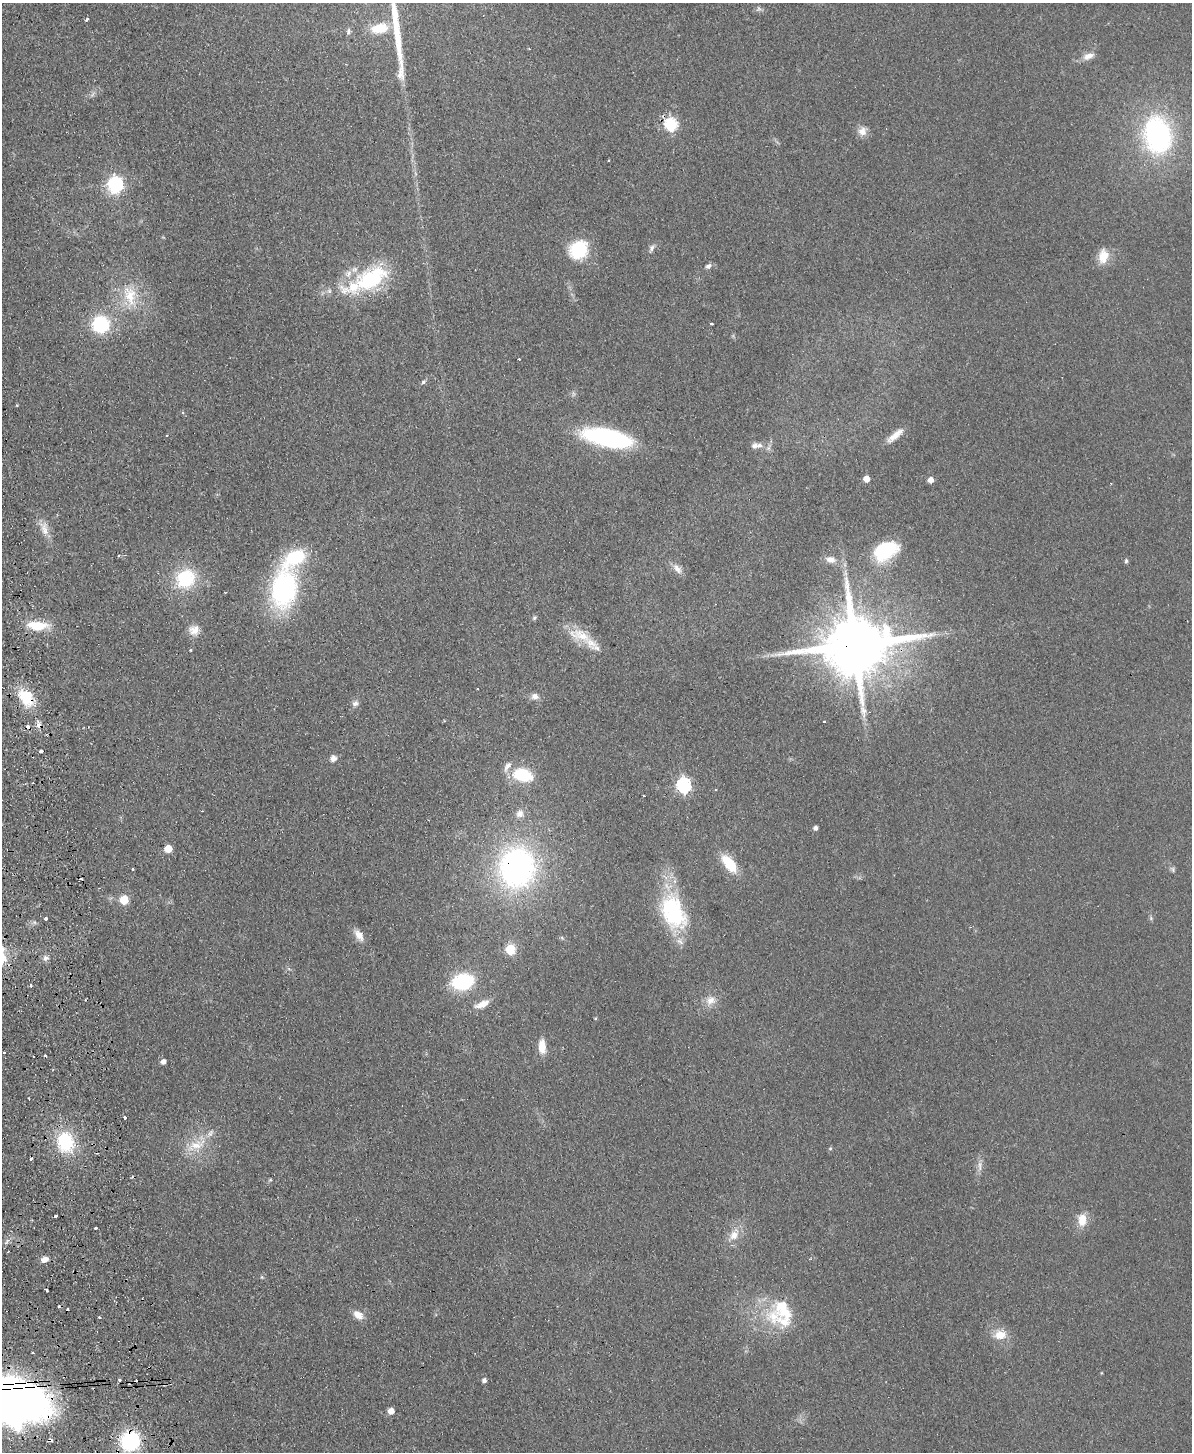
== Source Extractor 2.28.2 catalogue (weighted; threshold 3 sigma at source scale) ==
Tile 7 of 4 x 3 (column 3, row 2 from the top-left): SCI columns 2435-3624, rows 1707-3156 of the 4869 x 4754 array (HDU 1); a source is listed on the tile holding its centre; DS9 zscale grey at full resolution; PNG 1194 x 1454 px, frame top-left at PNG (2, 3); no overlay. Shown black and unused: <1% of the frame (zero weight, under 2 of 3 exposures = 3% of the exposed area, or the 3 px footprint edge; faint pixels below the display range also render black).
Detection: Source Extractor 2.28.2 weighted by HDU 2 'WHT'; one run over the whole footprint, this tile lists its part. Background 0.0633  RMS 0.0093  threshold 0.042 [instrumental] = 3 sigma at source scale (4.5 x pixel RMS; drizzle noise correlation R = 1.50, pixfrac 1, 0.05/0.05 arcsec/px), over >= 5 px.
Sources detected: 125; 3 inside a brighter object's white glare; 14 cosmic-ray / hot-pixel residue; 1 long thin detection or spike segment (spike, bleed or trail) — not listed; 13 inside a brighter listed object's ellipse — not listed separately; the other 94 listed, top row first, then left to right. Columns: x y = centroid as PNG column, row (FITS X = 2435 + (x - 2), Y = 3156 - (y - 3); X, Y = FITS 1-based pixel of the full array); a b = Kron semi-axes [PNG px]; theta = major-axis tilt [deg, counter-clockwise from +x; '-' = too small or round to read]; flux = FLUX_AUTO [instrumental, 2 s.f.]
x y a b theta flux
759 9 7 4 -18 2
87 19 5 3 - 1.7
379 28 19 11 12 23
348 31 8 5 74 2.1
1088 56 16 8 18 7.7
671 124 6 6 - 120
862 131 12 11 - 7.7
1157 135 29 21 -78 200
608 160 3 2 - 0.95
115 184 7 6 - 230
652 248 10 6 61 3.4
579 250 22 20 43 41
1103 256 19 13 80 15
708 266 9 6 28 2.8
371 279 56 25 27 89
130 295 29 17 -74 30
101 324 14 13 - 68
711 324 3 3 - 2.1
519 359 3 3 - 1
423 382 7 5 30 1.9
17 405 4 3 - 0.78
167 435 3 2 - 0.68
895 435 26 8 40 11
607 438 44 15 -12 150
759 445 8 6 12 3.7
866 479 5 5 - 13
931 480 5 5 - 7.5
44 528 23 10 -70 11
885 551 31 20 28 54
831 559 14 9 -12 8
1126 561 6 5 - 1.5
677 569 16 8 -50 6.5
845 573 9 5 -89 3.3
185 579 18 15 47 60
284 588 35 23 80 170
534 618 7 5 57 1.7
38 626 23 9 -2 27
194 630 15 13 22 9.1
580 635 37 15 -21 24
855 645 20 16 13 8600
477 688 3 3 - 1.7
535 696 10 9 - 5.2
26 697 17 11 -54 42
355 703 8 8 - 3.9
863 711 17 8 -77 7.4
824 721 3 3 - 2.6
39 724 12 7 -79 4.6
41 751 4 3 - 5.4
333 758 8 8 - 4.7
523 775 19 12 -14 46
683 785 7 6 - 210
520 814 12 10 64 6.9
815 828 4 4 - 3.7
168 849 5 5 - 23
729 864 19 9 -52 33
517 867 40 35 84 270
133 869 3 3 - 1.8
1172 869 9 4 -46 2.1
124 900 5 5 - 38
671 907 52 30 -85 79
46 919 3 3 - 3.2
34 922 6 4 -71 1.6
359 935 17 9 -55 8.8
510 949 6 6 - 51
46 958 8 8 - 3.8
289 969 7 4 -18 1.4
463 982 18 13 13 75
31 985 3 3 - 2.9
711 1000 14 11 23 9.4
482 1004 19 8 23 11
542 1046 16 8 -88 14
4 1052 3 3 - 1.6
45 1055 3 2 - 1.1
163 1062 5 4 - 5.1
124 1117 3 3 - 2.4
65 1142 24 19 -68 53
196 1145 32 12 23 21
830 1148 6 4 1 1.1
980 1166 17 4 -90 4.7
270 1180 6 4 1 1
56 1216 4 3 - 5.2
1082 1220 16 11 88 14
96 1228 3 3 - 2.5
734 1235 18 11 62 12
45 1259 8 6 20 6.9
262 1277 5 4 - 1.3
358 1315 12 8 -37 9.4
774 1316 29 25 -26 44
99 1317 3 3 - 1.1
1000 1335 18 13 9 15
484 1380 4 4 - 3.4
12 1388 86 46 -24 470
391 1411 5 5 - 9.8
130 1441 19 18 - 76
Overlapping masked pixels (flux is a lower limit): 7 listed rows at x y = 671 124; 855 645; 26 697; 39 724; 517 867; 12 1388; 130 1441
Isophote crosses this tile's border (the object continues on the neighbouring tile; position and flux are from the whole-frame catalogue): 1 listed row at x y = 12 1388